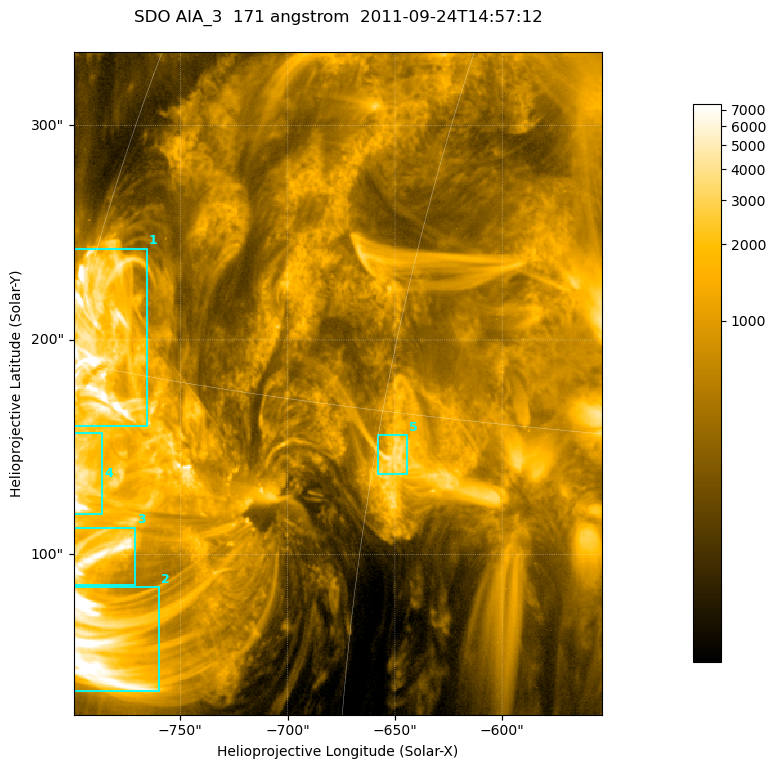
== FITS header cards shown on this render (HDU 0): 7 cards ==
TELESCOP= 'SDO     '           /
INSTRUME= 'AIA_3   '           /
WAVELNTH=                  171 /
WAVEUNIT= 'angstrom'           /
DATE-OBS= '2011-09-24T14:57:12.34' /
CTYPE1  = 'HPLN-TAN'           /
CTYPE2  = 'HPLT-TAN'           /

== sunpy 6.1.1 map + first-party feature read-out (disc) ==
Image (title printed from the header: SDO AIA_3  171 angstrom  2011-09-24T14:57:12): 411 x 515 px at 0.599 arcsec/px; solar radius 957 arcsec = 1596 px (partial field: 2.6% of the solar disc is inside the frame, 100% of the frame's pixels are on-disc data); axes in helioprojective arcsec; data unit not stated in the header (colour bar unlabelled)
Pointing: header CRPIX1/2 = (2051.64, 2049.57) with CRVAL1/2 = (0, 0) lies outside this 411 x 515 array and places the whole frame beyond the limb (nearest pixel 1.41 R_sun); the SolarSoft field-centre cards XCEN/YCEN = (-676.6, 179.7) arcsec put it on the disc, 1326 arcsec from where CRPIX/CRVAL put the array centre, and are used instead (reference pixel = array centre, CRVAL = XCEN/YCEN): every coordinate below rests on XCEN/YCEN
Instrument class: DISC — disc imager (sunpy class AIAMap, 171 A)
Bright regions (active regions / flare kernels): reference = the on-disc median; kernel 3 px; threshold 5 sigma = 2142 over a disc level ~528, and >= 1.15x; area >= 211 px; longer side >= 5 px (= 3 arcsec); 5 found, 5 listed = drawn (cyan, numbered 1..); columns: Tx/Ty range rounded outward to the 2 arcsec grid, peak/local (2 s.f.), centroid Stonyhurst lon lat
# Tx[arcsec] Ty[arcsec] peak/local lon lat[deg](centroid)
1 -800..-764 158..244 24 -59 +16
2 -800..-760 36..86 26 -56 +7
3 -800..-770 86..112 27 -56 +10
4 -800..-786 118..158 26 -58 +12
5 -658..-644 136..156 8.4 -44 +14